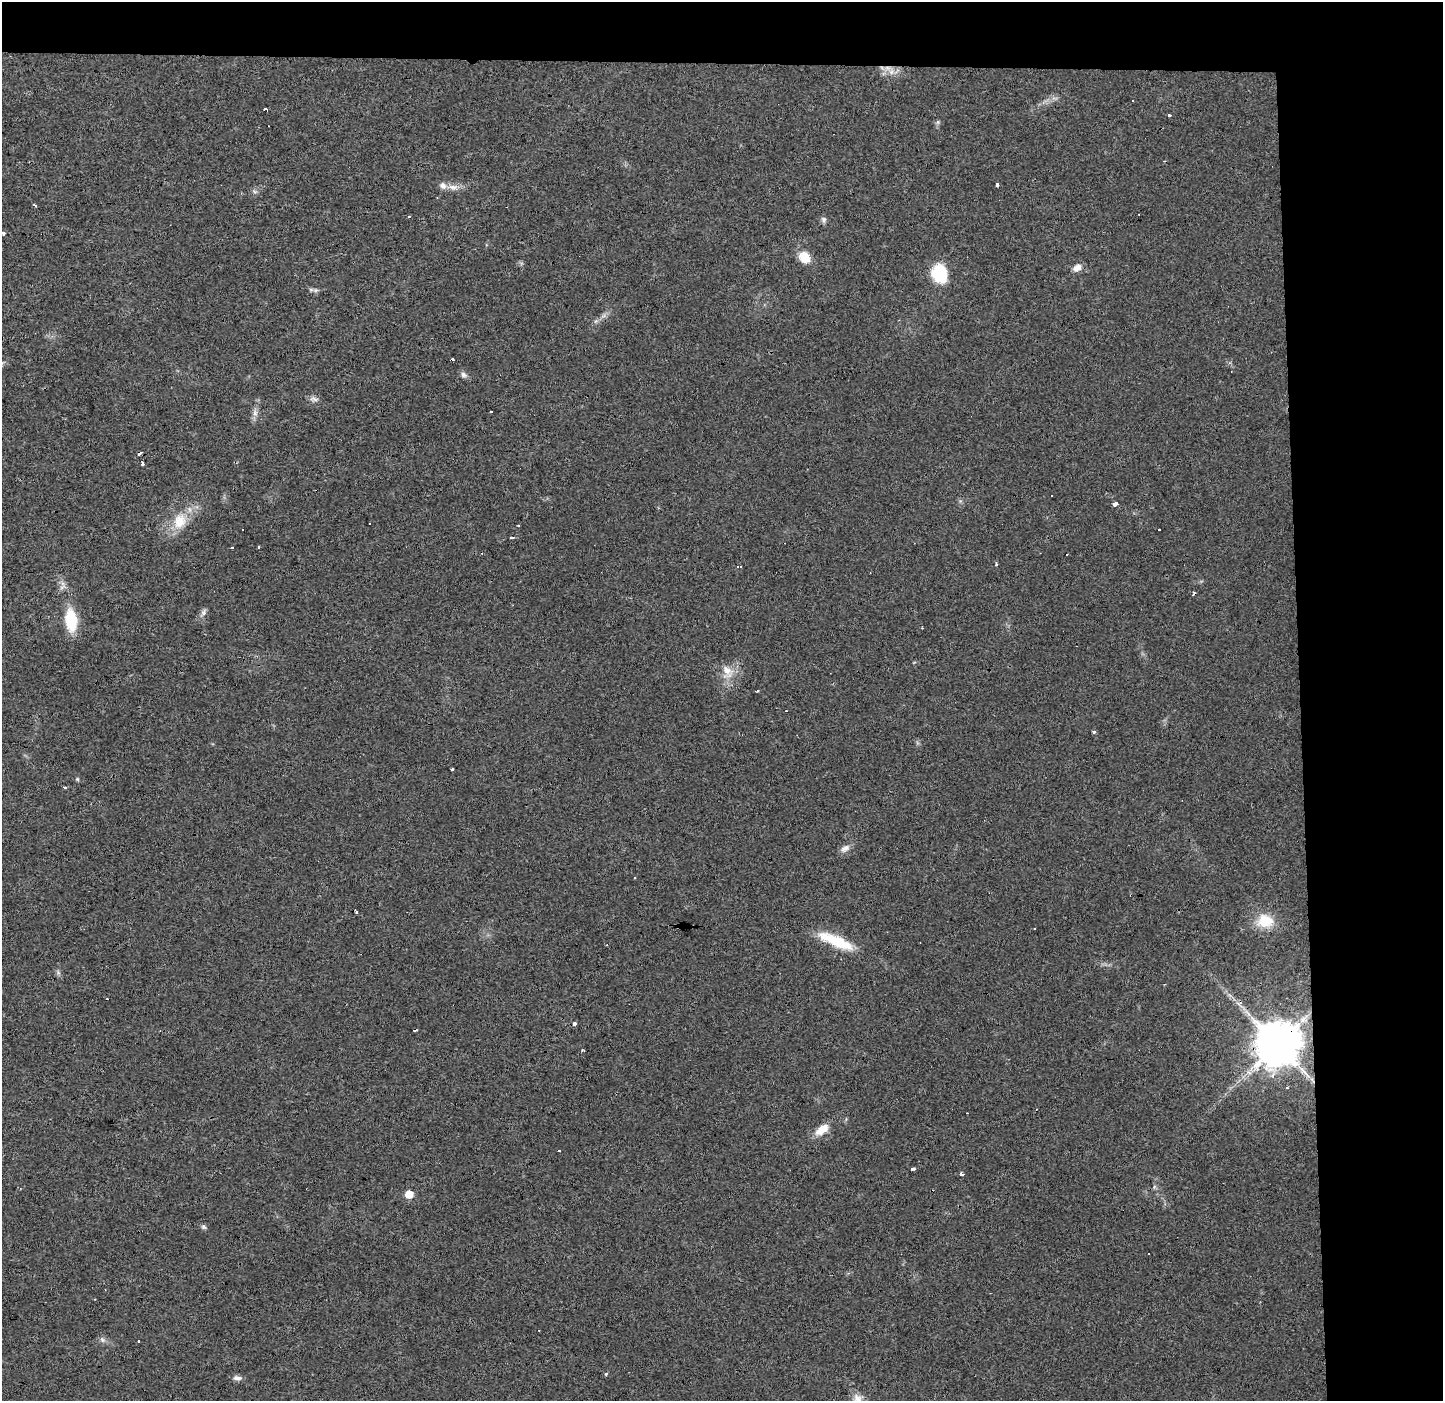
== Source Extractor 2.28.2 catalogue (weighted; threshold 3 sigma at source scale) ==
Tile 3 of 3 x 3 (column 3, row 1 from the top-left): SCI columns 2950-4390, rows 2798-4196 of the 4457 x 4202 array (HDU 1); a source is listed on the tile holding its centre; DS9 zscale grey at full resolution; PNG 1445 x 1403 px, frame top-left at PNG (2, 2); no overlay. Shown black and unused: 14% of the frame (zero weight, under 3 of 4 exposures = <1% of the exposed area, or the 3 px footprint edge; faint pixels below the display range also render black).
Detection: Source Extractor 2.28.2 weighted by HDU 2 'WHT'; one run over the whole footprint, this tile lists its part. Background 0.0173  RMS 0.003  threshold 0.0136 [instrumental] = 3 sigma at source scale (4.5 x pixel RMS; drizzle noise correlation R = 1.50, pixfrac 1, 0.0396/0.0396 arcsec/px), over >= 5 px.
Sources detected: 73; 15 cosmic-ray / hot-pixel residue — not listed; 2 inside a brighter listed object's ellipse — not listed separately; the other 56 listed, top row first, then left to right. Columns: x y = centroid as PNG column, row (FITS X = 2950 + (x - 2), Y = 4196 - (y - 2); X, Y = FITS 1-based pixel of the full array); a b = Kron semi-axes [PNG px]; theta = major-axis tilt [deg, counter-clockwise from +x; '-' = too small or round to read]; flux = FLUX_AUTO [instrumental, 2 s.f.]
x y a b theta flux
891 72 8 7 - 1.6
1133 101 3 2 - 0.35
265 109 3 3 - 1.4
1169 115 3 3 - 0.55
938 122 7 4 71 0.52
1164 161 3 2 - 0.27
997 185 4 3 - 1.5
453 187 15 7 0 2.4
254 192 8 3 -19 0.53
35 205 4 2 - 0.47
824 219 7 7 - 0.83
3 233 4 3 - 1.4
804 257 11 9 -50 5.7
1077 268 12 8 29 2.1
939 274 22 17 -75 11
316 290 6 6 - 0.63
463 375 8 7 - 1
314 399 12 7 -14 1.2
491 412 3 3 - 1.4
255 413 9 6 89 1.3
142 464 4 3 - 0.97
1051 496 3 3 - 1.5
1116 504 4 3 - 9
180 521 23 18 70 7.6
243 529 3 2 - 0.49
259 547 3 2 - 0.39
232 548 3 3 - 1.6
996 564 3 3 - 0.42
739 567 6 3 1 1.6
203 612 11 6 70 1
71 620 19 10 -84 13
922 628 2 2 - 0.19
727 671 20 11 -54 4.1
757 691 4 3 - 0.23
1094 732 4 4 - 0.44
452 769 3 3 - 4.5
77 779 5 5 - 0.38
65 787 4 4 - 0.38
845 848 14 8 32 1.7
634 878 3 2 - 0.47
356 912 4 3 - 1.7
1265 921 20 16 -4 7.9
836 941 41 11 -22 12
574 1023 4 3 - 4.7
1277 1044 12 12 - 1400
583 1051 4 3 - 0.69
821 1130 17 11 28 4.1
559 1151 3 3 - 1.1
913 1169 4 3 - 2.5
961 1174 4 3 - 1.1
409 1194 5 5 - 6.3
203 1227 6 6 - 0.69
1149 1254 3 3 - 1.2
102 1340 8 6 -46 0.92
606 1374 5 4 - 0.36
237 1378 12 6 -9 1.3
Overlapping masked pixels (flux is a lower limit): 1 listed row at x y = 1277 1044
Isophote crosses this tile's border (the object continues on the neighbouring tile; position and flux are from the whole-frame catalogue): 1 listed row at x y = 3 233